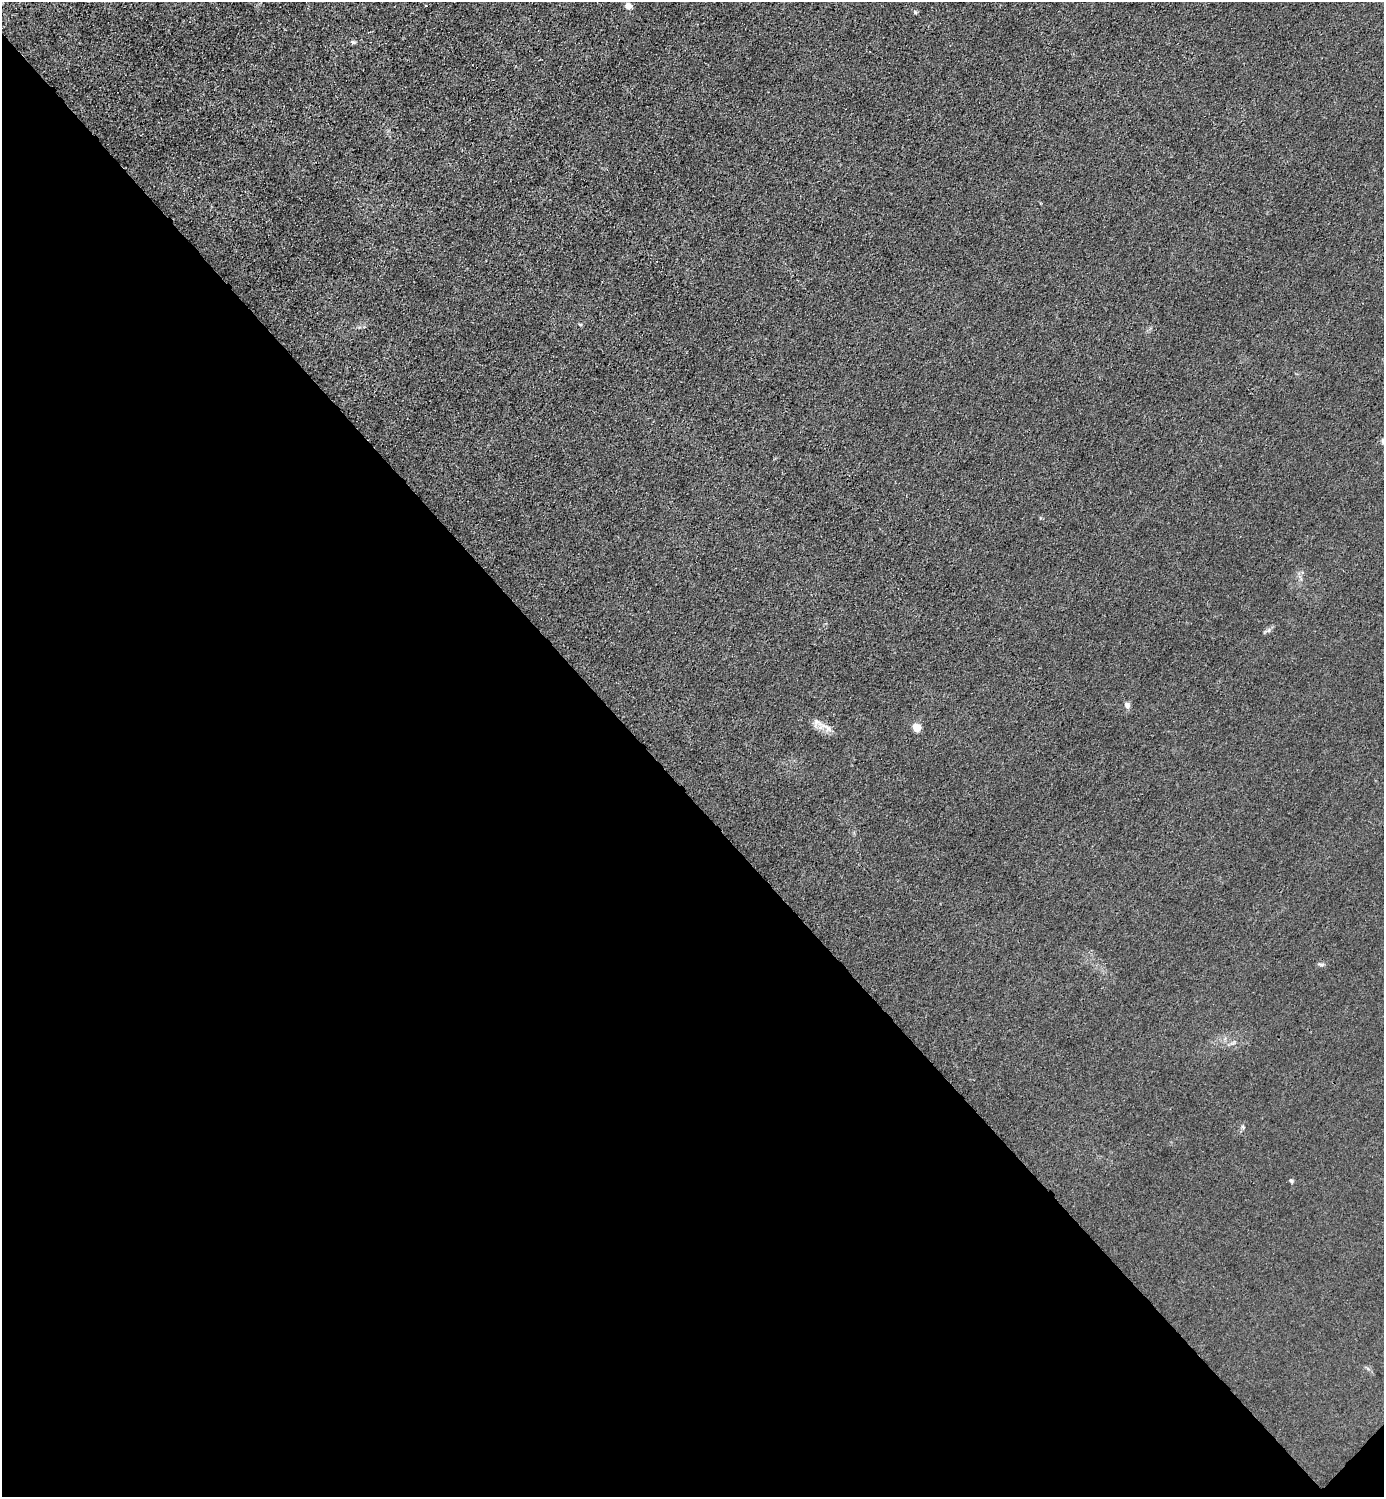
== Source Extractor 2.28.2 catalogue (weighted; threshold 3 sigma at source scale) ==
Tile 14 of 4 x 4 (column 2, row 4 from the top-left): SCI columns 1683-3064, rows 3-1497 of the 5985 x 5985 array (HDU 1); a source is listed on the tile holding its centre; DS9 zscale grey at full resolution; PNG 1386 x 1499 px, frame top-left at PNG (2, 2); no overlay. Shown black and unused: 47% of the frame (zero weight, under 3 of 4 exposures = <1% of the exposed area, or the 3 px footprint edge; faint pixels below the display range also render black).
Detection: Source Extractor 2.28.2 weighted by HDU 2 'WHT'; one run over the whole footprint, this tile lists its part. Background 0.0214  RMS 0.0062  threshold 0.028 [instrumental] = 3 sigma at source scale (4.5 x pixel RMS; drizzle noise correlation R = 1.50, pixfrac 1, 0.05/0.05 arcsec/px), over >= 5 px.
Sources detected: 9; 1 cosmic-ray / hot-pixel residue — not listed; the other 8 listed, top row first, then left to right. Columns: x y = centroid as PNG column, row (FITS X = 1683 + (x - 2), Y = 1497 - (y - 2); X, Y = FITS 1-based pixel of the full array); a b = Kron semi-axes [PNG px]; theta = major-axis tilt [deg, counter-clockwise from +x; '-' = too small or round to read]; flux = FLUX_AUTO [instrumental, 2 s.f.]
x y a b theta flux
629 6 4 4 - 7.9
915 12 6 4 -45 0.87
353 42 6 5 - 1.1
1127 705 7 6 - 2.6
917 727 5 5 - 18
828 729 14 7 -49 3.5
1243 1127 6 4 -72 0.87
1291 1181 5 4 - 0.95